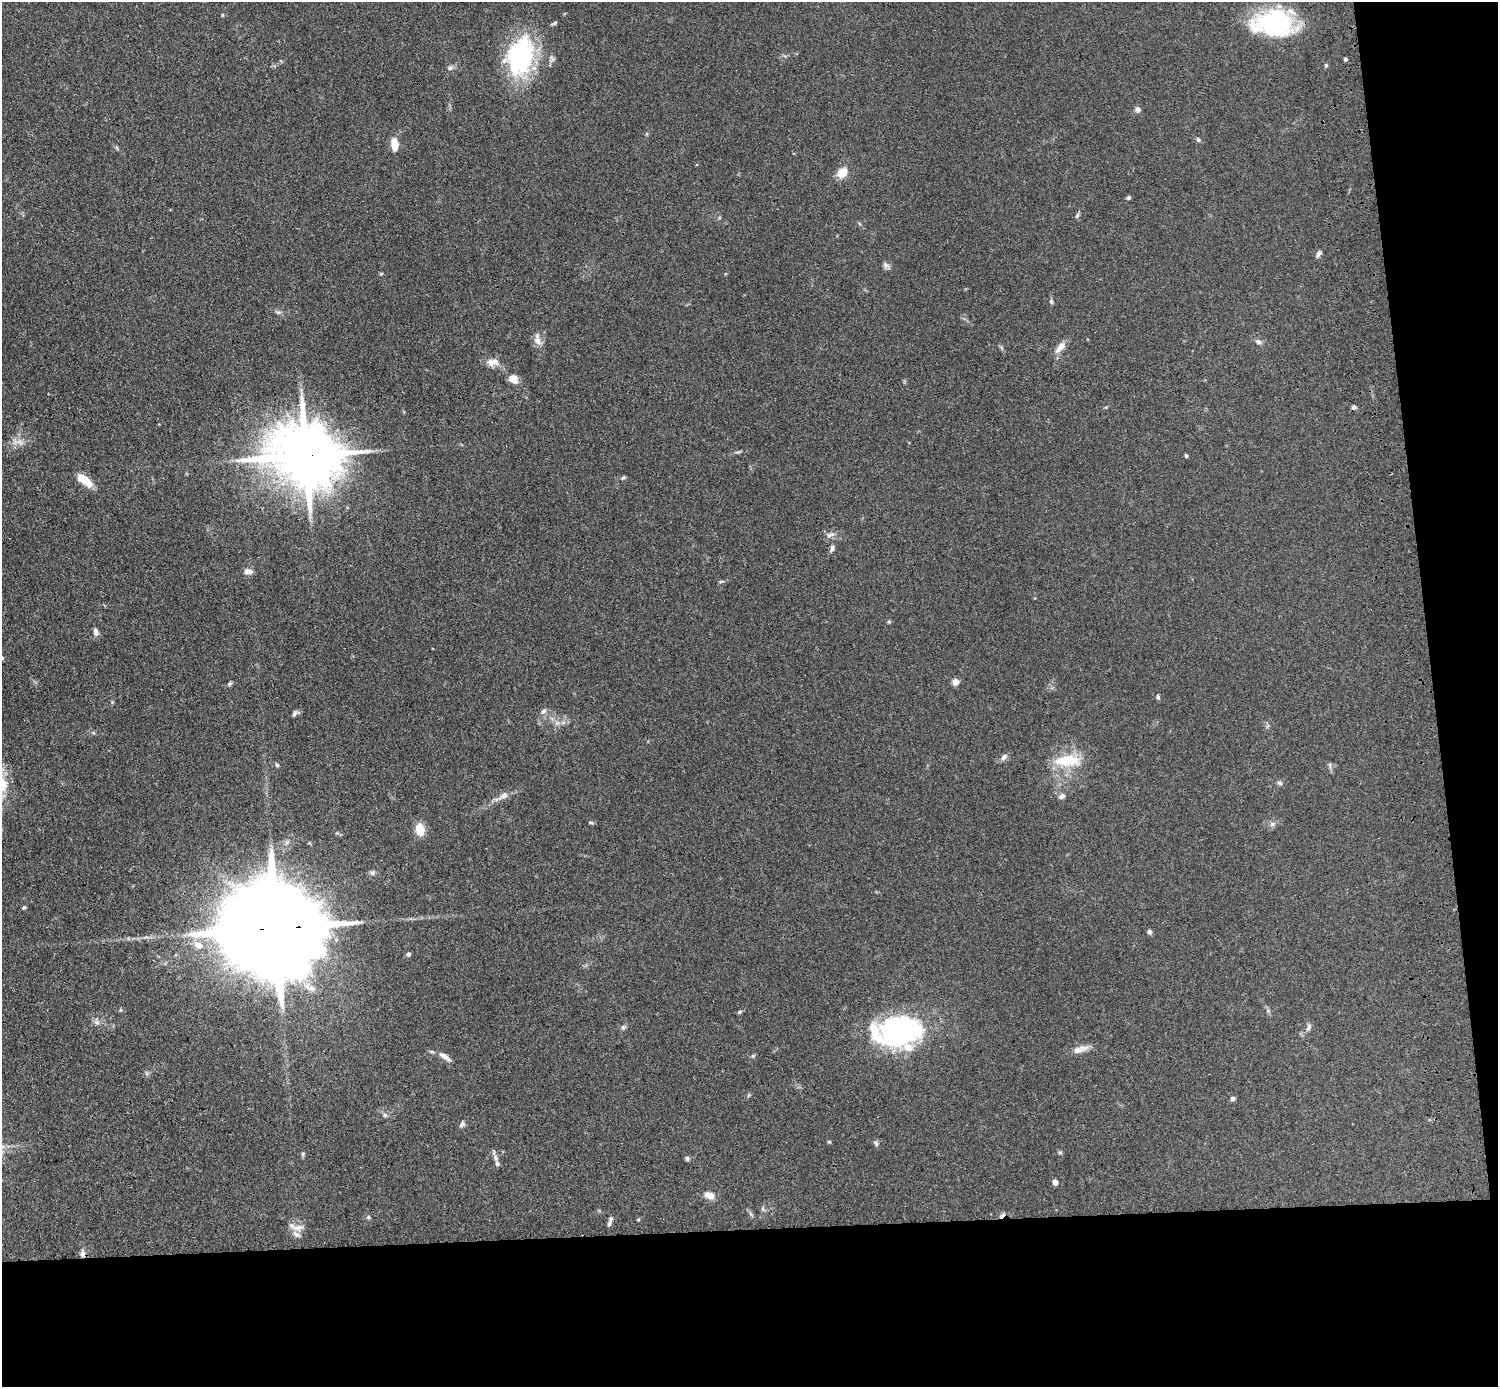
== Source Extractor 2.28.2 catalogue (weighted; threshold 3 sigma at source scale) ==
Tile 9 of 3 x 3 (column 3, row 3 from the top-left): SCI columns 3108-4603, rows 145-1529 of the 4719 x 4546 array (HDU 1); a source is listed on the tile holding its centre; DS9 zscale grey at full resolution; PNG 1500 x 1389 px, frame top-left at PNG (2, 2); no overlay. Shown black and unused: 16% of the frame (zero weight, under 3 of 4 exposures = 6% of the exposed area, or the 3 px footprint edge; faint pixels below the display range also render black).
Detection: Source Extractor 2.28.2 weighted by HDU 2 'WHT'; one run over the whole footprint, this tile lists its part. Background 0.0625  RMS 0.0062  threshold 0.0278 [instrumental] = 3 sigma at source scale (4.5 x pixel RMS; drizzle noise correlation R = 1.50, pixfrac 1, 0.05/0.05 arcsec/px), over >= 5 px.
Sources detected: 85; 1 inside a brighter object's white glare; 2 cosmic-ray / hot-pixel residue — not listed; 4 inside a brighter listed object's ellipse — not listed separately; the other 78 listed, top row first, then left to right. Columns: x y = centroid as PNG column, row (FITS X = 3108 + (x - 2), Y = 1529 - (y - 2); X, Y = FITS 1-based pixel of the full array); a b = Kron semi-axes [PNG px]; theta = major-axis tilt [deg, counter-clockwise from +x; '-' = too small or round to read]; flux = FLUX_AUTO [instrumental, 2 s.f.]
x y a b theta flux
555 23 7 4 38 1.1
1273 24 46 27 -2 68
520 59 46 38 51 64
1345 59 5 4 - 0.88
1326 65 5 4 - 0.95
450 68 7 6 - 1.4
1138 109 6 5 - 2.7
1198 140 6 4 -73 1.1
395 144 14 8 -84 7.5
842 173 14 11 42 7.1
1128 198 5 5 - 1.1
1077 215 7 5 67 1.1
1319 253 9 5 53 2
886 265 9 7 -68 1.9
1051 301 6 5 - 1.2
278 312 8 4 0 1.2
537 340 16 8 -79 4.6
1258 342 8 6 -19 1.8
1060 347 18 8 47 5
493 362 16 10 1 5.7
513 378 9 8 - 6.5
20 442 9 6 -25 2.8
306 455 20 16 -10 5400
1186 456 4 3 - 1
623 477 6 5 - 0.99
85 480 22 9 -39 9.5
830 534 12 6 22 2.5
832 548 10 5 69 1.8
248 572 10 6 4 3.3
721 581 6 4 19 0.77
96 631 10 5 -79 2.7
955 682 5 4 - 13
230 683 6 4 45 0.93
1158 697 7 4 -73 0.9
543 711 9 5 45 1.8
294 713 9 5 58 1.5
1004 757 9 6 44 2.4
1067 760 37 14 2 19
277 765 6 4 -58 0.84
1330 765 9 4 -77 1.2
1280 783 7 5 -28 1.2
504 795 14 8 33 3.7
1062 796 8 6 35 2.1
591 823 7 3 -18 0.88
1272 824 7 6 - 1.7
420 829 12 8 -80 13
372 873 7 6 - 1.4
24 907 5 4 - 0.95
276 928 35 21 0 21000
1149 932 6 5 - 1.4
197 945 14 9 -27 6.1
408 954 5 4 - 1.7
310 987 23 8 -27 6.8
739 1012 6 4 36 0.85
97 1023 7 4 -1 1.5
623 1027 7 5 -70 1.2
1309 1027 11 6 68 1.8
898 1031 53 31 7 110
1077 1050 19 8 20 5.1
444 1056 17 6 -32 3.7
753 1056 6 4 -72 0.72
1233 1098 5 5 - 1.6
385 1115 6 6 - 1.3
462 1124 9 6 47 1.7
829 1142 6 3 -1 0.62
876 1143 9 4 -64 1.3
1060 1153 6 4 0 0.79
303 1154 6 5 - 1.1
496 1158 9 6 -75 2.1
687 1158 7 5 -75 1.1
1055 1182 6 5 - 2.6
709 1195 11 7 -17 5.2
763 1209 6 4 -71 0.94
368 1217 6 5 - 0.93
611 1219 8 5 72 1.5
638 1220 5 3 - 0.54
298 1228 18 8 0 4.7
83 1254 10 7 -66 2.9
Overlapping masked pixels (flux is a lower limit): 3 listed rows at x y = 306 455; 276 928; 83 1254